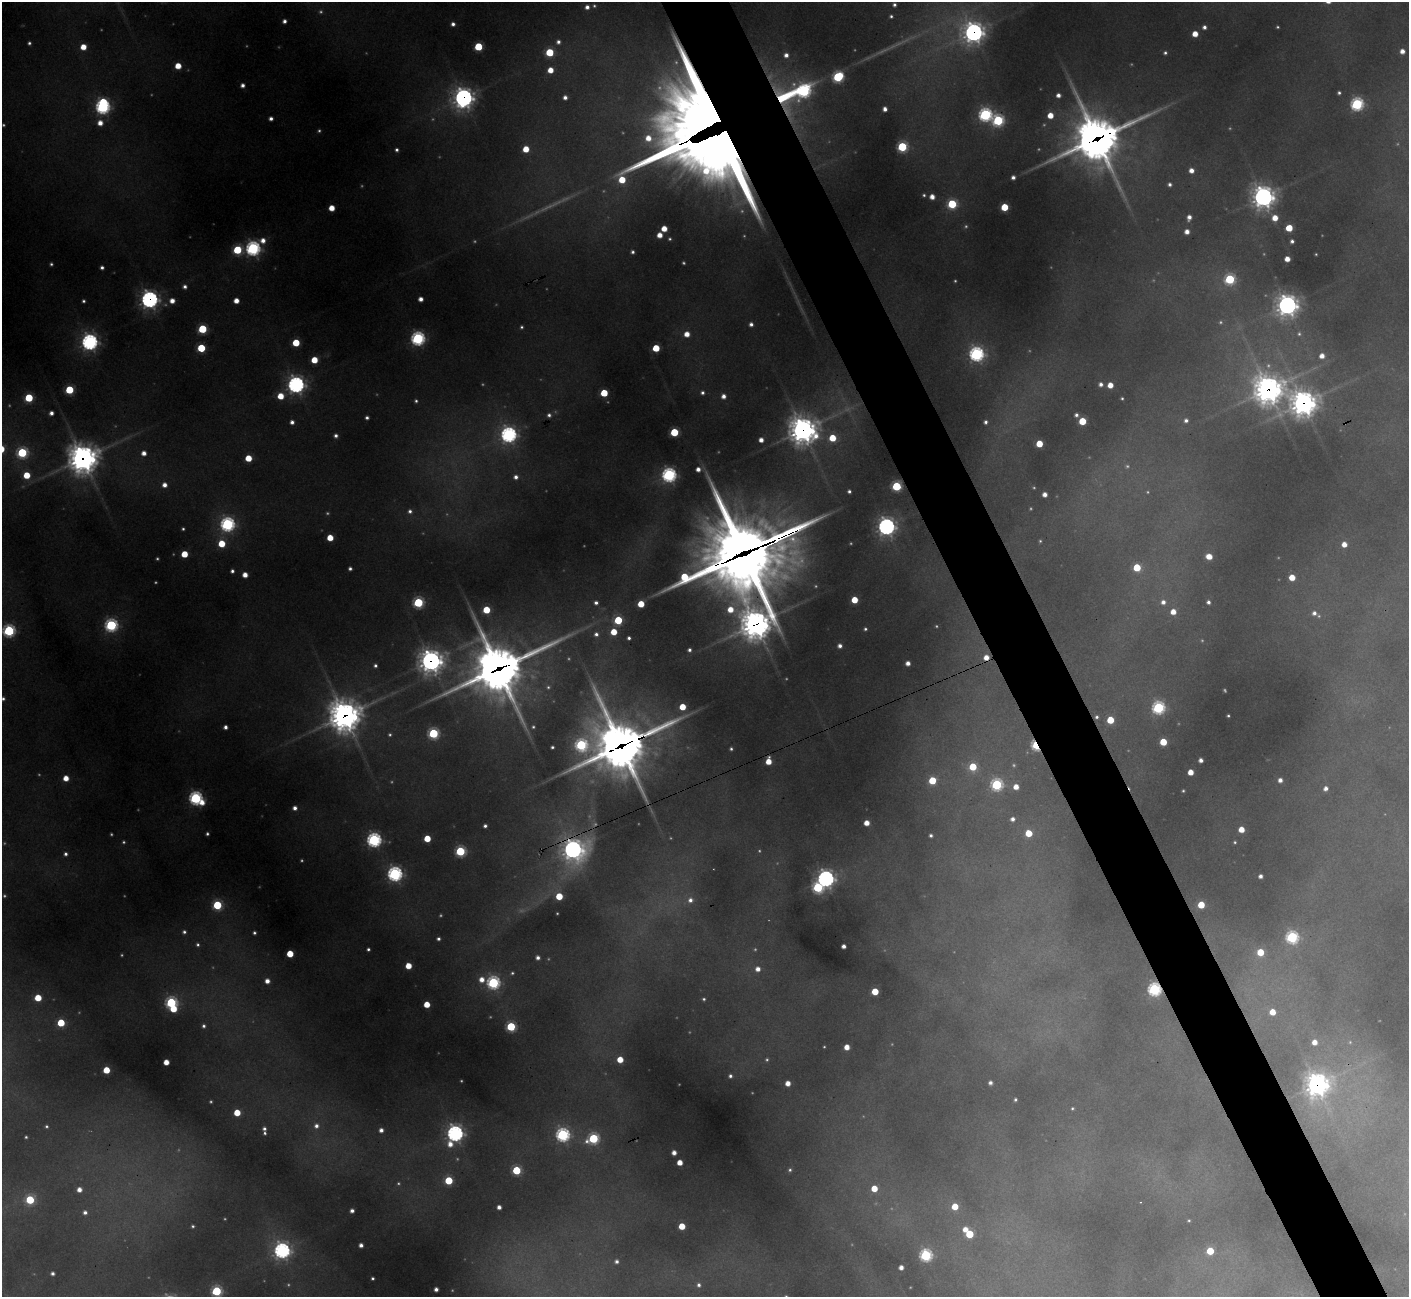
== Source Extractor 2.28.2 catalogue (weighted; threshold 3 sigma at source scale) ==
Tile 6 of 4 x 4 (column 2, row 2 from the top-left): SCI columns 1411-2817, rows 2878-4172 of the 5630 x 5619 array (HDU 1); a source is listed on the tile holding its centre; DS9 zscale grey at full resolution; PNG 1411 x 1299 px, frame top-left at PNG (2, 2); no overlay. Shown black and unused: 5% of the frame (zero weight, under 3 of 4 exposures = <1% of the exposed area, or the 3 px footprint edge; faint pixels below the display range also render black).
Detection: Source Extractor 2.28.2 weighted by HDU 2 'WHT'; one run over the whole footprint, this tile lists its part. Background 0.448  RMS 0.015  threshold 0.0664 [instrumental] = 3 sigma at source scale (4.5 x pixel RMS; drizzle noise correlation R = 1.50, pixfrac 1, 0.05/0.05 arcsec/px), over >= 5 px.
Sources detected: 380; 82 too faint to see at this stretch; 1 cosmic-ray / hot-pixel residue — not listed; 4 inside a brighter listed object's ellipse — not listed separately; the other 293 listed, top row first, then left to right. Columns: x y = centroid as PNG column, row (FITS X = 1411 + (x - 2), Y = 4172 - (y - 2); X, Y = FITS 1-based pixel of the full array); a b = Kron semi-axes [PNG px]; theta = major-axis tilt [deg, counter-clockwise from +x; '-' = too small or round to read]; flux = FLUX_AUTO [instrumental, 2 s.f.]
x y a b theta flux
894 5 4 4 - 5
587 7 5 5 - 8.9
891 16 4 3 - 3.3
284 21 4 4 - 7.3
453 24 4 4 - 7.6
1204 27 4 4 - 6.7
1277 27 3 3 - 2.2
973 32 10 10 - 940
1195 34 5 4 - 25
558 42 6 5 - 7.6
29 43 4 4 - 4
83 47 5 5 - 28
478 47 5 5 - 87
1402 51 5 5 - 13
550 52 5 5 - 81
1165 53 4 4 - 3.9
786 55 5 5 - 10
178 66 5 5 - 32
550 70 5 5 - 26
838 77 6 6 - 190
242 85 4 4 - 8.4
804 91 10 7 60 390
1339 93 4 3 - 3.7
1058 95 5 4 - 9.5
785 96 43 27 25 190
565 97 4 4 - 8.5
463 98 9 9 - 890
1357 104 6 6 - 310
103 106 9 7 83 430
885 109 4 4 - 8.6
707 115 60 53 -54 5700
985 115 6 6 - 380
1050 115 5 5 - 29
271 118 4 4 - 7.6
998 120 6 6 - 230
100 123 6 6 - 18
1097 139 24 21 24 5100
902 147 6 6 - 160
526 149 5 5 - 36
397 150 4 4 - 4.7
1191 170 5 4 - 13
1013 177 4 4 - 7
622 180 13 8 88 56
1170 184 4 4 - 5.5
924 195 5 4 - 3.3
932 197 6 6 - 12
1263 197 9 9 - 1200
952 204 6 5 - 130
1004 207 5 5 - 64
332 208 5 5 - 29
1189 217 6 4 75 11
1275 218 5 5 - 25
664 228 5 5 - 27
1289 228 5 5 - 52
1187 232 4 4 - 13
660 235 5 4 - 19
263 240 7 6 - 16
1292 241 4 4 - 5.5
253 248 6 6 - 500
237 250 6 5 - 110
632 252 4 4 - 4.5
1287 259 4 4 - 19
51 264 4 4 - 3.5
102 267 4 4 - 5.5
1230 279 6 6 - 170
185 287 5 4 - 6.9
149 299 8 8 - 650
421 299 4 4 - 12
83 301 4 3 - 3.7
172 301 5 5 - 16
236 301 4 4 - 19
1287 305 8 8 - 1300
751 324 4 4 - 6.9
521 327 4 3 - 3.1
202 329 5 5 - 120
687 334 5 5 - 21
1299 334 6 4 90 2.9
418 338 6 6 - 430
90 342 7 7 - 570
296 343 5 5 - 61
201 348 5 5 - 87
656 348 5 5 - 56
976 354 7 7 - 400
1322 356 5 4 - 15
314 360 5 5 - 40
1101 384 5 5 - 7.7
296 385 8 8 - 620
1110 385 5 4 - 22
1268 389 12 11 - 2300
69 390 5 5 - 98
604 393 5 5 - 64
702 393 5 4 - 5.1
281 396 5 5 - 36
723 396 5 5 - 11
29 398 5 5 - 98
1122 398 3 3 - 2.4
416 401 5 5 - 3.6
1303 403 10 10 - 1800
51 413 4 4 - 9.3
549 415 5 5 - 5.4
1076 415 4 4 - 5.5
367 418 4 3 - 5
1186 420 4 4 - 5.9
1082 421 5 5 - 66
292 422 4 4 - 7.8
985 422 4 3 - 4.8
803 430 11 11 - 1800
674 432 5 5 - 100
508 434 8 7 - 500
336 436 4 4 - 6.4
832 438 5 5 - 55
761 440 4 4 - 13
1039 444 5 5 - 47
22 453 6 6 - 190
144 453 5 5 - 14
83 458 13 12 - 2200
248 458 5 5 - 44
698 469 5 5 - 12
27 475 5 5 - 49
669 475 6 6 - 460
516 477 6 5 - 9
164 485 6 5 - 13
896 486 5 5 - 140
849 491 4 4 - 4.8
1045 494 4 4 - 13
410 511 5 5 - 5.7
227 524 6 6 - 470
886 526 8 8 - 720
183 529 3 3 - 3
330 538 5 5 - 39
1040 541 5 4 - 2.5
222 544 5 5 - 54
1344 544 5 5 - 18
745 553 52 32 24 15000
184 554 5 5 - 48
1209 556 5 5 - 26
1137 567 5 5 - 72
350 568 4 4 - 5.1
232 571 4 4 - 5.3
245 575 5 4 - 18
1292 577 5 5 - 34
854 600 5 5 - 43
418 602 6 6 - 180
1163 602 6 5 - 9.6
1208 602 4 4 - 5.8
596 603 4 4 - 6.1
641 604 5 5 - 45
486 610 5 5 - 63
1173 612 5 5 - 21
1314 613 6 5 - 7.6
618 620 5 5 - 98
756 624 13 12 - 2200
111 625 6 6 - 320
865 629 4 4 - 3.7
9 631 6 6 - 290
614 632 5 5 - 39
596 634 5 5 - 6.2
629 638 4 3 - 4.7
840 646 4 4 - 8.8
689 650 4 4 - 5.2
986 657 6 6 - 20
431 661 11 10 - 1200
908 663 4 4 - 12
375 665 5 5 - 5.1
498 668 30 24 25 4900
548 687 6 5 - 3.6
3 699 5 4 - 4.6
682 707 5 5 - 43
1158 708 6 6 - 320
345 716 13 13 - 2500
1228 716 3 3 - 2.5
1097 717 5 4 - 3.8
1110 720 5 5 - 59
225 727 4 4 - 7.5
533 727 4 4 - 2.9
433 733 6 5 - 190
1163 742 5 5 - 55
581 745 7 7 - 240
622 745 30 25 17 5500
1035 745 7 5 -62 160
552 747 3 3 - 3.6
731 749 3 3 - 3.1
1201 760 4 4 - 8.6
768 761 6 4 86 30
973 767 5 5 - 70
1191 772 4 4 - 25
66 778 5 4 - 24
932 780 5 5 - 69
1280 780 4 4 - 10
997 785 6 6 - 220
1016 787 5 5 - 21
1326 788 5 4 - 8.5
1183 791 3 3 - 2.1
196 798 6 6 - 390
202 802 6 5 - 18
295 808 5 4 - 9.8
1012 819 5 4 - 8.3
867 823 4 4 - 21
485 826 4 4 - 5.3
1241 829 5 5 - 27
1029 833 5 5 - 50
207 834 3 3 - 3.6
931 835 4 3 - 4.4
427 839 5 5 - 45
374 840 7 7 - 390
1235 842 3 3 - 2.2
573 849 12 11 - 920
460 851 5 5 - 170
65 854 5 5 - 5.8
395 874 7 7 - 450
1260 876 4 4 - 7.5
826 879 7 7 - 700
818 887 6 6 - 180
559 896 5 5 - 56
690 900 8 7 - 12
217 905 6 6 - 130
1201 905 5 5 - 51
184 932 5 5 - 5.3
254 933 4 3 - 3.8
1292 937 6 6 - 300
438 939 4 3 - 4.7
198 945 5 5 - 4.3
844 946 4 4 - 9.6
368 949 4 3 - 3.9
1260 952 5 5 - 47
290 954 5 5 - 50
538 958 5 5 - 7.9
408 966 5 5 - 33
758 969 5 5 - 13
512 973 5 4 - 3.1
482 979 6 6 - 17
267 981 5 5 - 14
493 983 6 6 - 340
1154 989 6 6 - 350
875 991 5 5 - 52
38 998 5 5 - 46
704 999 3 3 - 2.8
171 1003 6 5 - 250
427 1004 5 5 - 36
173 1009 5 5 - 45
1272 1012 5 5 - 31
61 1023 5 5 - 74
204 1026 5 5 - 4.8
511 1027 5 5 - 150
1314 1042 5 5 - 17
847 1047 4 4 - 21
620 1060 5 5 - 35
166 1062 4 4 - 23
106 1070 5 5 - 49
730 1076 4 4 - 5.2
788 1083 4 4 - 18
990 1083 4 4 - 6
1317 1085 11 11 - 1300
1015 1099 3 3 - 3.3
1072 1108 4 3 - 2.3
237 1113 5 5 - 43
46 1126 3 3 - 2.8
316 1126 7 7 - 9.8
264 1129 5 4 - 5.6
381 1130 5 4 - 9.9
455 1133 7 7 - 630
563 1135 6 6 - 420
26 1137 3 3 - 2.4
593 1138 7 6 - 190
450 1144 7 6 - 17
674 1153 4 4 - 13
680 1162 4 4 - 23
516 1170 5 5 - 110
790 1170 5 4 - 3.3
449 1180 5 5 - 90
874 1189 5 5 - 35
79 1190 4 4 - 13
30 1200 5 5 - 110
955 1206 5 5 - 37
499 1207 4 4 - 9.7
352 1211 4 4 - 8.1
85 1212 5 5 - 6.9
1189 1220 4 4 - 2.3
193 1226 3 3 - 3
682 1226 5 5 - 42
965 1229 5 5 - 15
969 1234 5 5 - 79
361 1245 4 4 - 8.9
282 1250 8 8 - 490
1210 1251 5 5 - 62
926 1255 6 6 - 280
617 1261 4 4 - 5.7
901 1267 4 4 - 11
52 1273 4 4 - 6
373 1278 3 3 - 3
699 1285 5 5 - 5.4
436 1289 4 4 - 8.1
216 1291 6 6 - 180
Overlapping masked pixels (flux is a lower limit): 22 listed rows (the first 20) at x y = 973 32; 804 91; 785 96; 463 98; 707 115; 1097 139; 149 299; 1268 389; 1303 403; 803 430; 83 458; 745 553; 756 624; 986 657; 431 661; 498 668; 345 716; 622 745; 1035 745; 573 849
Isophote crosses this tile's border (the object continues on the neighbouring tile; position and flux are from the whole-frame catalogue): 2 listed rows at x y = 3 699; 216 1291